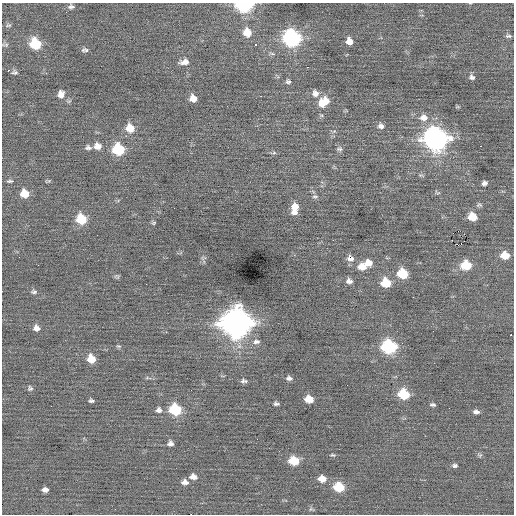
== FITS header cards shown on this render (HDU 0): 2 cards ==
NAXIS1  =                  512 / Axis length
NAXIS2  =                  512 / Axis length

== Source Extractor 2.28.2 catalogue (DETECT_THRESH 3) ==
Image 512 x 512 px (HDU 0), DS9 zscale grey, 1 PNG px = 1 image px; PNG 516 x 516 px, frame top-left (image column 1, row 512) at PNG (2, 3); no overlay
Background -0.0181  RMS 0.78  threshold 2.34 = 3 sigma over >= 5 px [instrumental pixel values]
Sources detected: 86; all 86 listed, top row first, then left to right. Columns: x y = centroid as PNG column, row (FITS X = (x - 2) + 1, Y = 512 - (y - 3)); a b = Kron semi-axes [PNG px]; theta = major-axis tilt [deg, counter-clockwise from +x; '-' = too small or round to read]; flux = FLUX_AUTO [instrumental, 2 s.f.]
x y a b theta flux
244 5 9 6 2 8100
71 6 9 6 0 150
8 25 8 5 10 99
247 32 9 8 - 660
508 36 8 4 0 100
292 38 9 9 - 13000
349 41 7 6 - 410
35 44 9 8 - 2400
256 44 3 3 - 160
5 45 8 5 0 100
85 50 9 5 3 130
184 62 12 7 7 320
307 67 2 2 - 400
8 70 3 2 - 190
14 72 7 4 2 110
472 77 7 6 - 150
288 82 7 6 - 120
315 93 9 8 - 280
61 94 10 9 - 320
193 98 7 6 - 470
323 102 13 9 38 920
423 118 12 9 3 430
381 126 8 7 - 200
130 128 9 8 - 830
435 139 11 10 - 32000
97 146 9 8 - 400
481 146 2 2 - 170
88 147 8 6 -5 150
118 149 8 8 - 3000
339 149 8 6 4 120
274 153 6 4 0 85
10 181 8 4 5 98
484 183 6 5 - 160
25 193 8 7 - 810
437 193 9 4 -27 82
315 196 8 5 -5 110
479 205 9 5 -8 99
295 207 9 8 - 470
174 208 3 2 - 38
294 212 9 5 2 210
472 217 7 6 - 1000
81 219 8 7 - 2000
154 223 6 4 22 64
461 244 5 5 - 63
505 255 8 6 -8 900
19 257 3 2 - 37
350 258 9 8 - 290
368 263 9 8 - 500
38 265 2 2 - 100
466 265 8 7 - 1700
362 267 9 7 -12 560
402 274 8 7 - 1900
117 276 9 4 -22 87
349 281 8 6 -10 230
386 283 8 7 - 1400
34 292 8 5 5 120
413 297 2 2 - 30
236 323 14 12 19 59000
36 328 8 7 - 250
511 335 3 2 - 130
256 342 10 6 6 200
118 346 6 4 -10 73
389 347 9 8 - 6500
91 359 8 7 - 870
289 378 8 5 -4 160
244 381 9 5 -1 140
30 388 7 6 - 110
404 394 8 7 - 2100
309 399 7 6 - 770
91 401 6 4 -3 110
276 404 6 4 -1 110
432 405 7 4 -1 100
159 410 8 8 - 190
175 410 8 8 - 3000
476 412 8 5 -7 170
170 443 6 6 - 180
333 455 7 4 -24 69
480 455 7 5 -34 94
294 461 8 6 -8 1400
455 466 6 5 - 120
193 477 8 6 -14 270
322 479 8 6 -9 530
185 482 9 7 -3 260
339 487 8 7 - 1800
45 490 6 4 0 230
311 509 7 5 -11 80
At the frame edge (FLAGS 8, measured only in part): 1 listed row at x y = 244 5